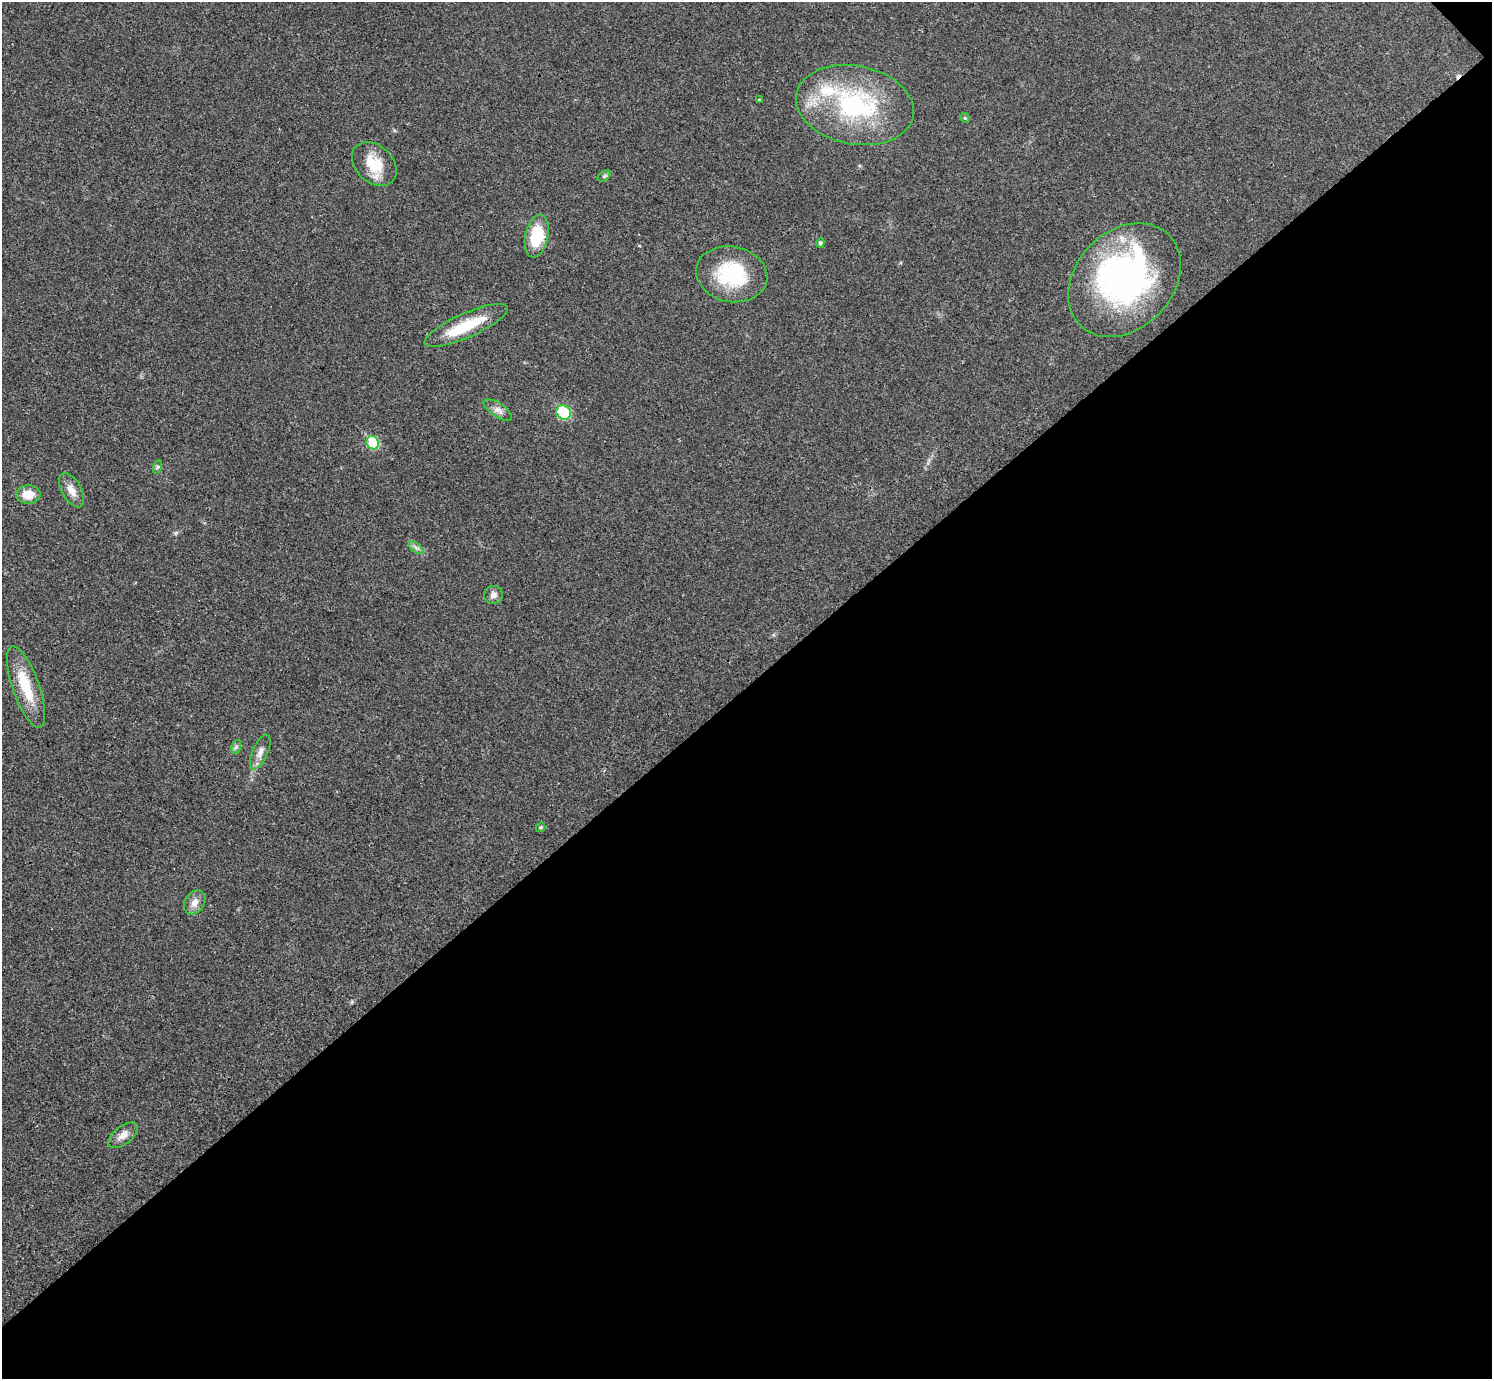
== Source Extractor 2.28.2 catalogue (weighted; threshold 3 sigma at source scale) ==
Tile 12 of 4 x 4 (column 4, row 3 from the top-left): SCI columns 4482-5971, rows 1543-2919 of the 5983 x 5981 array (HDU 1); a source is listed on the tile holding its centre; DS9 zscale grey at full resolution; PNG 1494 x 1381 px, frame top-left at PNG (2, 2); each listed source drawn as its Kron ellipse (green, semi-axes under 4 px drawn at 4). Shown black and unused: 50% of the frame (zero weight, under 3 of 4 exposures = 1% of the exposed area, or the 3 px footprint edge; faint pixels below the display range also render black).
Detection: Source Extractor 2.28.2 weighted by HDU 2 'WHT'; one run over the whole footprint, this tile lists its part. Background 0.029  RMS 0.0049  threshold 0.022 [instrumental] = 3 sigma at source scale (4.5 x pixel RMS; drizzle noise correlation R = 1.50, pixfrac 1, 0.05/0.05 arcsec/px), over >= 5 px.
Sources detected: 28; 2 inside a brighter object's white glare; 1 cosmic-ray / hot-pixel residue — neither listed nor drawn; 1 inside a brighter listed object's ellipse — not listed separately; the other 24 listed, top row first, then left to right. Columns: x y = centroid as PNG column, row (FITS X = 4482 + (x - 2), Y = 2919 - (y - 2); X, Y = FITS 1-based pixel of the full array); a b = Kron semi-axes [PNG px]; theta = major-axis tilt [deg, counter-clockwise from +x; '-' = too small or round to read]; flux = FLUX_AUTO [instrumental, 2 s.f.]
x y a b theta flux
759 100 3 3 - 0.5
855 105 60 39 -11 73
965 118 5 4 - 0.55
374 164 25 18 -44 14
604 176 7 4 34 0.89
537 236 22 11 78 21
820 243 4 4 - 1
732 274 36 27 -11 33
1124 280 63 49 46 140
466 325 45 12 24 20
498 410 16 7 -34 2.9
564 413 8 6 -43 28
373 443 7 6 - 22
157 467 7 4 71 0.76
71 490 19 9 -61 5
28 494 12 9 1 7
416 548 8 4 -37 1.5
493 595 9 9 - 2.5
26 687 43 13 -71 17
236 747 7 4 72 1
260 752 19 7 66 3.6
541 827 5 4 - 0.78
195 902 13 9 56 3.9
123 1135 18 9 38 4.1
Unlisted compact peaks at least as high as the median listed source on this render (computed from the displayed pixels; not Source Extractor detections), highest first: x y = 352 1002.